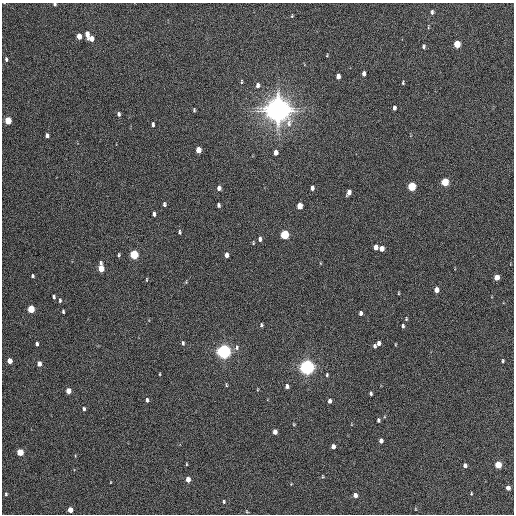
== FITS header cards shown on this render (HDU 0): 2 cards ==
NAXIS1  =                  512 / Axis length
NAXIS2  =                  512 / Axis length

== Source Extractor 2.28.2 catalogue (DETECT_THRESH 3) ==
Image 512 x 512 px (HDU 0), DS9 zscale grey, 1 PNG px = 1 image px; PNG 516 x 516 px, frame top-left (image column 1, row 512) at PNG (2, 3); no overlay
Background 218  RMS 14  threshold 42.7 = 3 sigma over >= 5 px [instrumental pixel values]
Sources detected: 97; all 97 listed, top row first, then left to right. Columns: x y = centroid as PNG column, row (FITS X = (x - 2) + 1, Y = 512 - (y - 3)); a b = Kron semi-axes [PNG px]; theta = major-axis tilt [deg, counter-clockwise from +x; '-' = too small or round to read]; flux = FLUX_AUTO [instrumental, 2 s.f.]
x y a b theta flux
54 4 3 3 - 1.5e+03
432 12 6 4 80 2.0e+03
292 16 5 3 - 8.9e+02
87 34 7 4 -85 6.8e+03
79 36 5 4 - 9.8e+03
92 39 5 5 - 5.5e+03
457 44 5 4 - 2.8e+04
424 47 5 4 - 1.7e+03
327 55 3 3 - 8.0e+02
6 59 5 3 - 1.4e+03
364 73 5 3 - 2.8e+03
338 76 5 4 - 4.5e+03
241 82 6 3 89 9.7e+02
403 83 5 3 - 1.0e+03
257 85 7 5 84 3.0e+03
394 108 5 3 - 2.7e+03
194 110 4 2 - 1.1e+03
278 110 8 8 - 1.6e+06
119 114 6 4 -88 2.0e+03
8 121 5 4 - 2.8e+04
153 124 5 3 - 2.1e+03
47 136 5 4 - 3.1e+03
198 150 5 4 - 1.1e+04
276 152 5 4 - 5.7e+03
445 182 5 4 - 4.0e+04
412 186 5 4 - 5.6e+04
219 188 5 4 - 4.0e+03
312 188 5 4 - 3.4e+03
349 193 6 4 71 4.5e+03
164 204 5 3 - 1.9e+03
218 205 4 3 - 2.0e+03
299 206 5 4 - 1.4e+04
154 214 5 3 - 2.8e+03
179 232 5 3 - 1.3e+03
285 235 5 4 - 6.2e+04
260 239 6 4 88 2.5e+03
253 243 4 3 - 9.1e+02
376 247 5 4 - 6.2e+03
382 249 5 4 - 6.5e+03
119 255 4 3 - 1.1e+03
134 255 5 4 - 6.3e+04
226 255 5 3 - 4.3e+03
101 268 7 4 -88 1.9e+04
32 276 3 3 - 1.5e+03
497 277 5 4 - 1.2e+04
146 280 5 3 - 8.3e+02
436 290 5 4 - 7.9e+03
398 293 4 3 - 8.8e+02
54 297 4 2 - 1.5e+03
60 301 5 3 - 1.4e+03
31 309 5 4 - 3.3e+04
63 311 4 3 - 1.4e+03
360 313 4 3 - 2.5e+03
406 319 5 4 - 9.6e+02
261 325 4 3 - 1.6e+03
403 326 4 3 - 1.6e+03
183 343 5 3 - 1.6e+03
379 343 5 4 - 3.9e+03
37 344 4 3 - 2.3e+03
374 346 5 3 - 1.7e+03
237 347 7 6 - 2.7e+03
224 352 5 5 - 4.7e+05
10 361 5 4 - 1.0e+04
503 361 4 3 - 1.2e+03
39 364 5 4 - 6.0e+03
307 367 6 5 - 5.5e+05
160 374 3 2 - 7.7e+02
327 375 5 3 - 1.3e+03
226 385 6 3 -82 8.4e+02
287 386 5 4 - 3.0e+03
68 391 5 4 - 1.2e+04
371 393 4 3 - 1.8e+03
147 400 5 4 - 2.2e+03
329 401 4 3 - 3.0e+03
84 409 5 3 - 1.7e+03
378 420 4 3 - 1.8e+03
294 424 4 4 - 8.1e+02
275 432 5 4 - 6.7e+03
381 441 4 4 - 4.6e+03
333 446 4 4 - 5.7e+03
20 452 5 4 - 2.5e+04
75 456 4 2 - 6.8e+02
186 464 4 2 - 7.1e+02
465 465 4 4 - 4.4e+03
498 465 5 4 - 3.1e+04
322 476 4 3 - 8.1e+02
188 479 5 4 - 1.0e+04
111 482 3 2 - 5.3e+02
291 484 3 3 - 6.1e+02
508 488 4 4 - 7.3e+03
6 494 3 3 - 1.1e+03
471 494 4 3 - 8.1e+02
355 495 4 4 - 5.7e+03
224 502 5 4 - 1.3e+03
415 509 5 3 - 7.1e+02
70 510 4 4 - 1.2e+04
247 512 5 3 - 8.5e+02
At the frame edge (FLAGS 8, measured only in part): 1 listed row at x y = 54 4